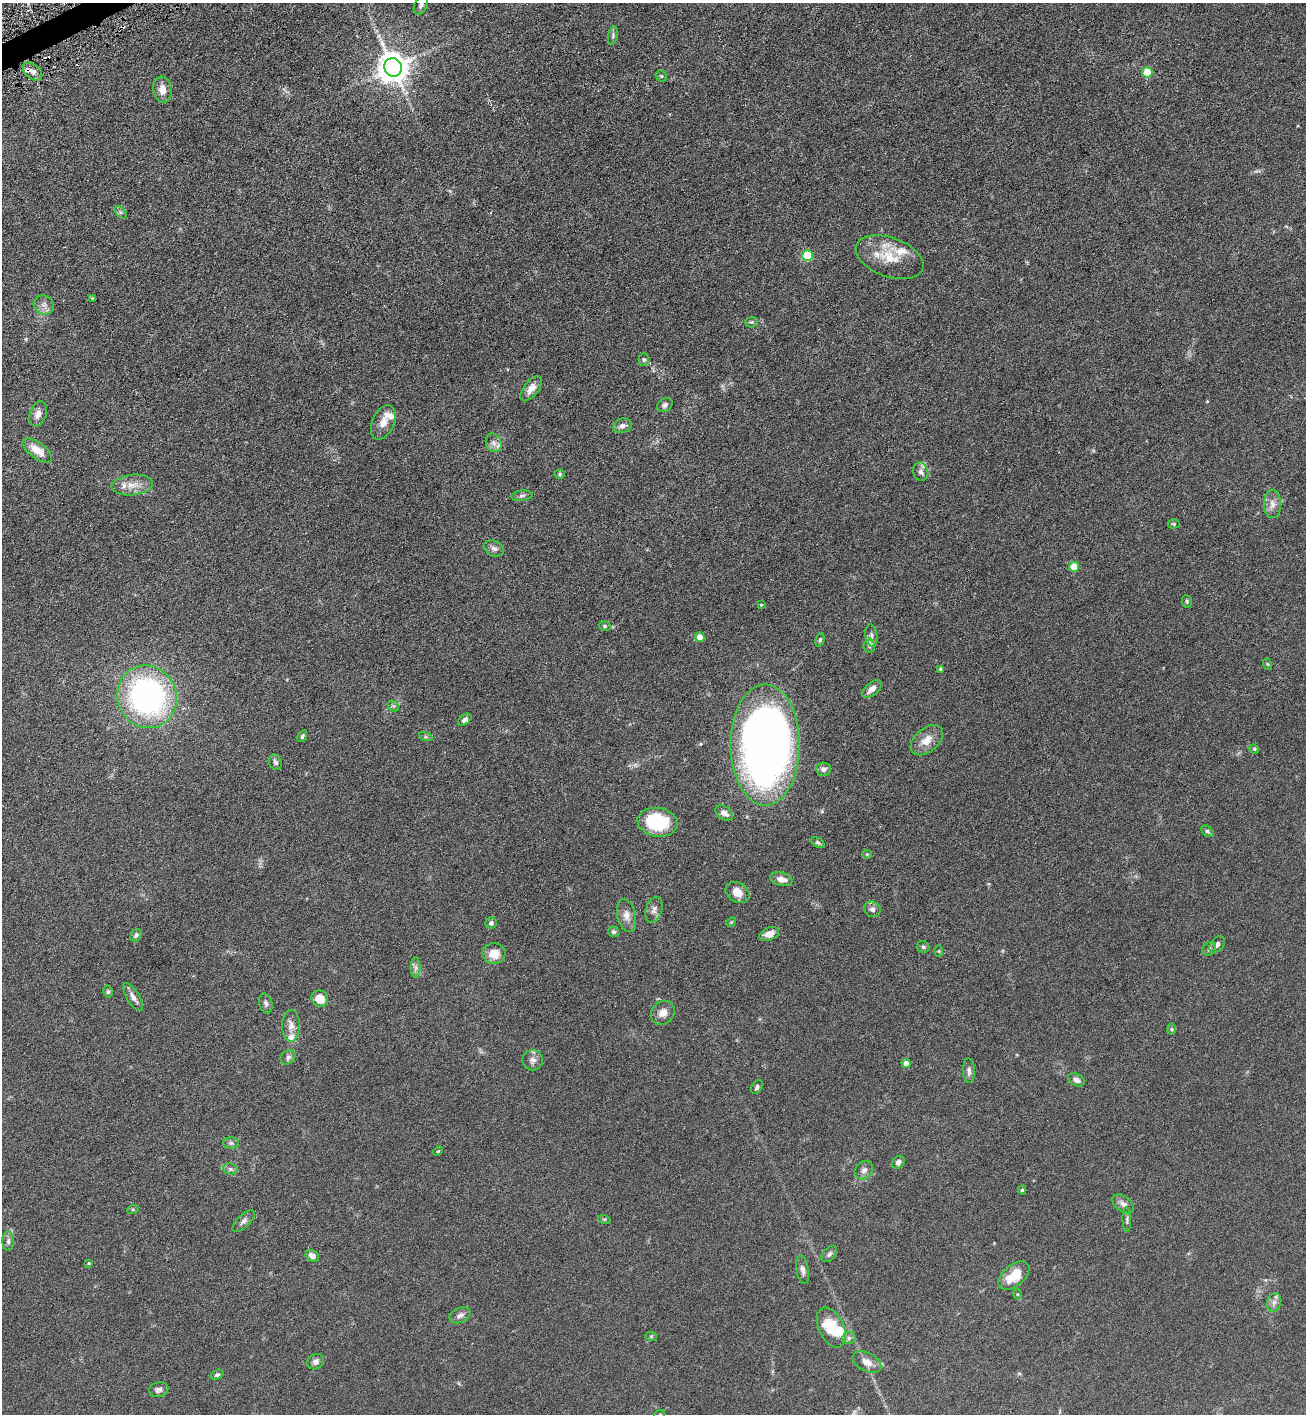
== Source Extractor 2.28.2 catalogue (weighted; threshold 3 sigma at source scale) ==
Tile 11 of 4 x 4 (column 3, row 3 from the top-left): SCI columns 2759-4062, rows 1425-2836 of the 5654 x 5672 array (HDU 1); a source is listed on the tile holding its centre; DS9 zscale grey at full resolution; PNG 1308 x 1416 px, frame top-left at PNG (2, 3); each listed source drawn as its Kron ellipse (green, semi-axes under 4 px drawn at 4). Shown black and unused: <1% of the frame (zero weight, under 3 of 6 exposures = <1% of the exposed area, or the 3 px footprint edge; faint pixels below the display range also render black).
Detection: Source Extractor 2.28.2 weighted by HDU 2 'WHT'; one run over the whole footprint, this tile lists its part. Background 0.0619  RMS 0.0058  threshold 0.0239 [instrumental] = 3 sigma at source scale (4.09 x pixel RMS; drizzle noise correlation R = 1.36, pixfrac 0.8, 0.05/0.05 arcsec/px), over >= 5 px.
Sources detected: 121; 1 inside a brighter object's white glare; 3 cosmic-ray / hot-pixel residue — neither listed nor drawn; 6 inside a brighter listed object's ellipse — not listed separately; the other 111 listed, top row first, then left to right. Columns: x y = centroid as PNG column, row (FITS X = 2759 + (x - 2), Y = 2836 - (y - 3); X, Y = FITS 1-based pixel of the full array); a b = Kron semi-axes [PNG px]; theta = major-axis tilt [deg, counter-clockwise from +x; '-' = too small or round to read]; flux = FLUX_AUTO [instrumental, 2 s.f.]
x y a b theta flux
421 5 10 6 65 1.6
613 35 9 4 79 1.1
393 67 9 8 - 830
32 72 11 7 -39 2.6
1147 72 5 5 - 17
661 76 6 5 - 0.79
162 90 13 9 -82 4.9
121 212 7 4 -45 1.1
807 256 5 5 - 33
890 257 35 19 -20 15
92 298 4 4 - 0.45
44 305 10 9 - 2.8
751 322 6 5 - 0.88
644 360 6 5 - 0.84
531 389 15 7 52 3.9
665 405 8 6 32 1.8
38 414 13 8 70 3.2
383 422 18 11 66 4.9
622 426 9 7 17 2.2
494 443 9 7 -65 2.3
37 450 17 8 -37 7.8
921 472 9 7 -77 2.3
560 474 5 4 - 0.65
132 485 20 10 6 6.2
522 496 10 5 6 1.3
1272 504 14 8 -89 3.7
1174 524 6 4 1 0.68
494 548 10 7 -22 2
1074 567 5 5 - 13
1187 601 6 5 - 0.75
761 605 3 3 - 0.42
605 626 6 4 -14 0.82
871 635 11 6 -82 1.9
700 637 5 4 - 6.5
820 640 7 4 74 0.89
869 646 6 6 - 1.2
1267 664 6 3 -70 0.55
940 669 4 3 - 0.61
872 689 11 6 42 3.6
147 697 32 29 -64 130
393 706 6 4 -42 0.92
465 720 7 5 38 1.4
302 736 6 4 62 1.1
426 737 7 4 -18 0.87
927 740 19 11 41 6.5
765 745 60 34 -90 470
1254 749 5 4 - 0.56
275 762 8 6 -71 1.6
823 769 8 6 -3 1.7
724 813 10 6 -34 3.1
658 822 20 14 -8 31
1207 831 7 5 -40 1
818 843 7 4 -31 0.95
867 854 5 4 - 0.49
781 879 11 6 -14 3.7
737 892 13 9 -34 5.9
872 909 8 7 - 1.9
654 910 13 8 73 2.6
626 915 17 9 -78 4
731 922 5 4 - 0.47
491 923 5 5 - 1.5
614 932 5 5 - 0.95
769 934 10 6 21 3.6
136 935 7 5 55 1.1
1217 944 9 6 48 1.6
923 947 6 6 - 0.93
1209 949 7 6 - 1.2
938 951 6 4 -89 0.54
494 954 11 10 - 6.6
416 967 10 5 90 1.6
108 992 6 4 -74 0.82
133 997 16 6 -58 2.6
320 999 9 8 - 7.3
266 1003 10 6 -74 1.6
663 1013 13 11 45 3.8
291 1026 16 9 89 3.7
1172 1029 6 4 -89 0.66
288 1057 8 6 41 1.3
533 1060 10 10 - 2.6
906 1063 4 4 - 4
969 1071 12 6 -89 1.9
1076 1080 9 6 -25 2.3
757 1087 7 5 55 1.2
231 1143 8 6 1 1.3
438 1151 5 3 - 0.46
898 1162 7 5 45 2.1
231 1169 7 5 -11 1.3
864 1170 10 8 44 2.3
1022 1190 4 4 - 0.67
1123 1204 12 7 -37 2.4
133 1209 6 3 19 0.57
604 1219 6 4 -17 0.58
1127 1219 12 3 -89 1.1
244 1221 14 6 43 2.1
8 1241 9 6 89 1.6
829 1254 9 6 50 1.4
312 1256 7 5 -29 2.9
89 1263 4 4 - 0.54
803 1270 14 6 -81 2.7
1014 1276 18 10 40 11
1017 1294 5 3 - 0.42
1274 1302 9 7 74 2.1
460 1315 11 7 25 2.1
831 1328 21 12 -64 14
651 1336 6 4 -18 0.62
849 1338 7 6 - 1.5
316 1362 8 7 - 2.1
867 1362 15 9 -28 4.3
217 1375 7 5 19 0.99
159 1390 10 7 12 1.7
660 1414 5 3 - 0.55
Overlapping masked pixels (flux is a lower limit): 1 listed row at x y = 32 72
Isophote crosses this tile's border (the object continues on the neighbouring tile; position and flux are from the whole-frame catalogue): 2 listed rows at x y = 421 5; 660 1414